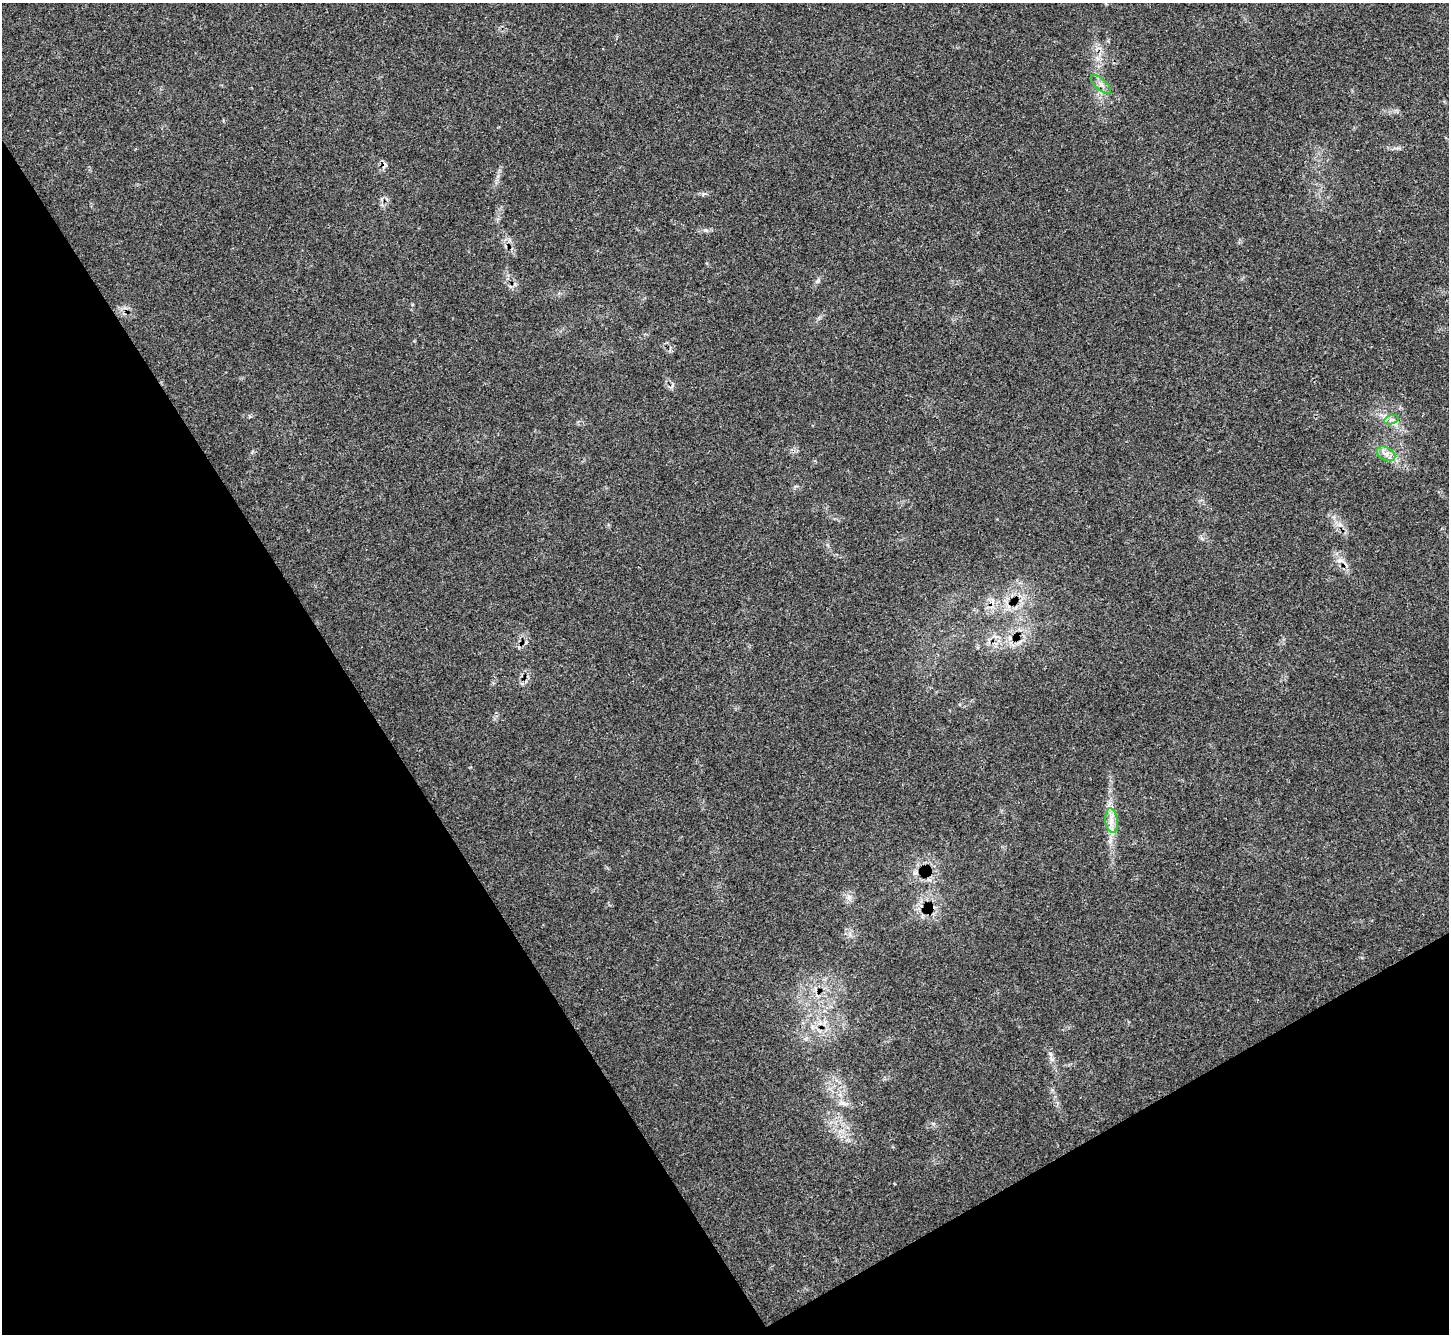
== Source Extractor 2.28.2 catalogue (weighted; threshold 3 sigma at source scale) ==
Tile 14 of 4 x 4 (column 2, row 4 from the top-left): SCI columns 1477-2923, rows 190-1521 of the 5849 x 5845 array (HDU 1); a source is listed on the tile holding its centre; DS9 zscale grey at full resolution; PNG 1451 x 1336 px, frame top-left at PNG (2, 3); each listed source drawn as its Kron ellipse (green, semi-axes under 4 px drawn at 4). Shown black and unused: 31% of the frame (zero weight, under 3 of 4 exposures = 4% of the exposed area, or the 3 px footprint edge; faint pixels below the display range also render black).
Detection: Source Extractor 2.28.2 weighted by HDU 2 'WHT'; one run over the whole footprint, this tile lists its part. Background 0.054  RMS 0.005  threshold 0.0225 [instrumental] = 3 sigma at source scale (4.5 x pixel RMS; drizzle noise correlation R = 1.50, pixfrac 1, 0.05/0.05 arcsec/px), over >= 5 px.
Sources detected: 5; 1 cosmic-ray / hot-pixel residue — neither listed nor drawn; the other 4 listed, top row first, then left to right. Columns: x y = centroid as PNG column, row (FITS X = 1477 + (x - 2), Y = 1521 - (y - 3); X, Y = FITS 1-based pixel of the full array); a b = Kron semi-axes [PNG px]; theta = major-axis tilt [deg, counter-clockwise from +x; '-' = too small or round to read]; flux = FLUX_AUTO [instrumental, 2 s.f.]
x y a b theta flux
1101 84 12 5 -41 2.4
1391 420 7 4 19 1.4
1386 454 10 6 -29 2.6
1111 820 12 6 -81 3.5